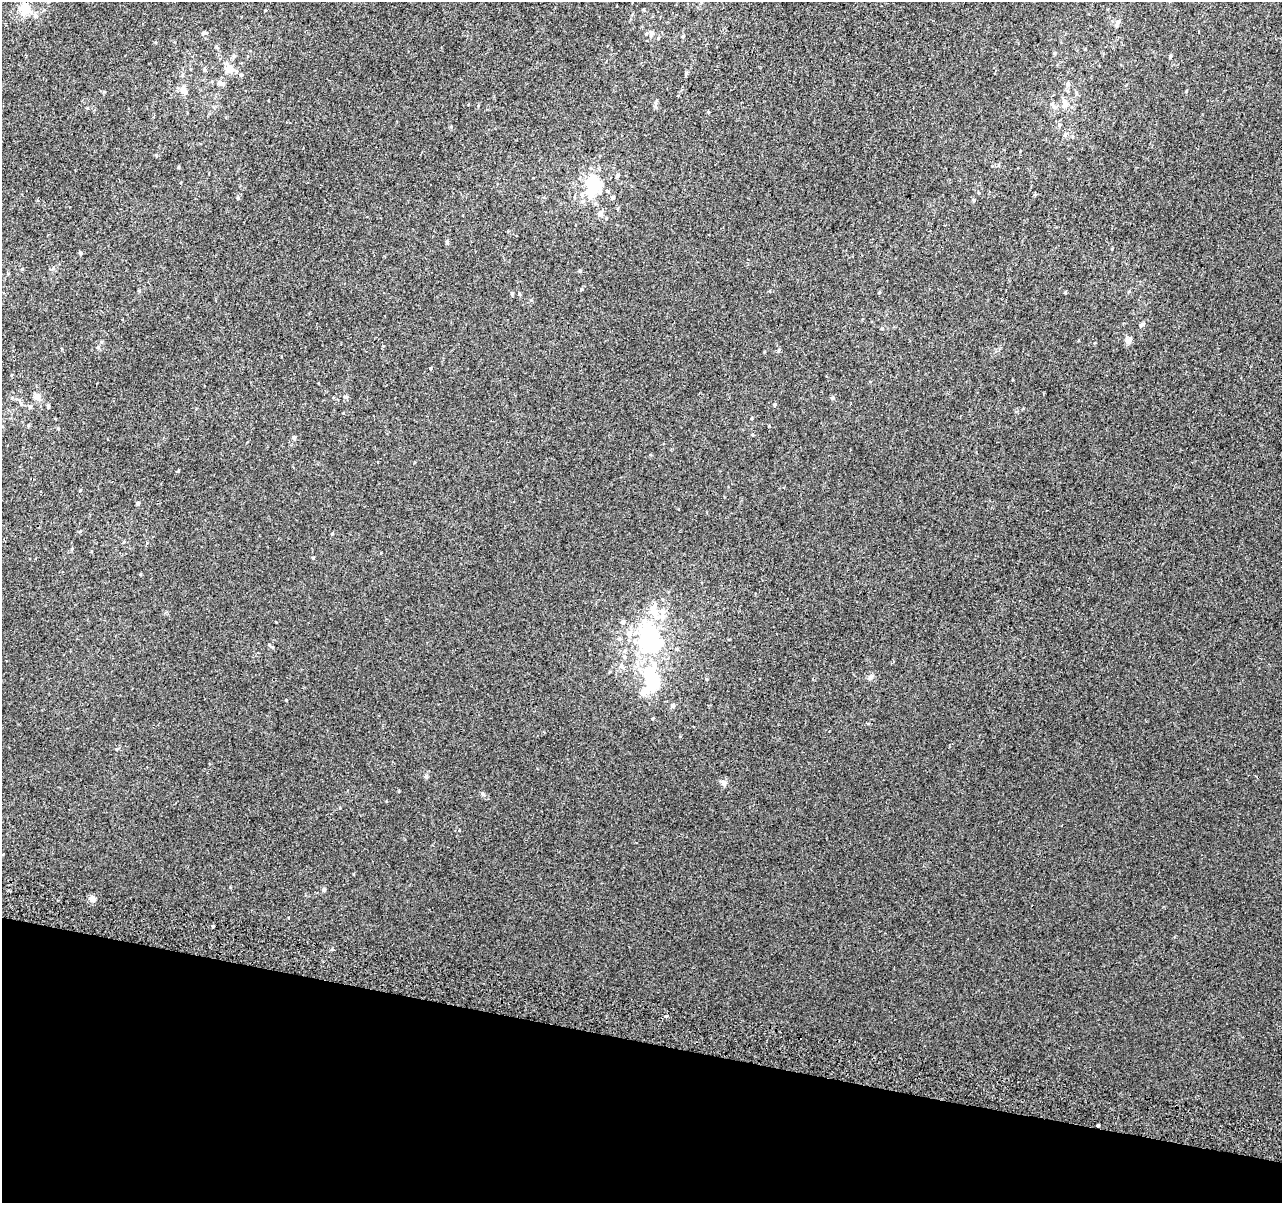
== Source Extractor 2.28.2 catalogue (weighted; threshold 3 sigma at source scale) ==
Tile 15 of 4 x 4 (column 3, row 4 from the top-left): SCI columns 2579-3858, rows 328-1528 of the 5152 x 5395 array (HDU 1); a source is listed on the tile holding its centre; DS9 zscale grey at full resolution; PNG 1284 x 1205 px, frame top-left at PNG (2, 2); no overlay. Shown black and unused: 13% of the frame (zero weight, under 2 of 3 exposures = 2% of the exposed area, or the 3 px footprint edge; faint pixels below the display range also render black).
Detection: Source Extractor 2.28.2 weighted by HDU 2 'WHT'; one run over the whole footprint, this tile lists its part. Background 0.00537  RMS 0.0056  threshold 0.025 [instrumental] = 3 sigma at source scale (4.5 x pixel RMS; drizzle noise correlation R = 1.50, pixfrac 1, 0.0396/0.0396 arcsec/px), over >= 5 px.
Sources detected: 75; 2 inside a brighter object's white glare — not listed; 5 inside a brighter listed object's ellipse — not listed separately; the other 68 listed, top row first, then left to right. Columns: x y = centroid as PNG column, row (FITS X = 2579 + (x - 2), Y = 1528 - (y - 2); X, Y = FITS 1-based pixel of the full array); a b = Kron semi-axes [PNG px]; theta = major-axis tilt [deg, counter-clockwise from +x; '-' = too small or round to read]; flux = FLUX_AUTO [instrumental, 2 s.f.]
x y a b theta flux
24 8 15 14 - 6.5
1117 23 13 5 63 1.7
204 33 7 4 5 1.2
652 33 7 6 - 1.3
683 36 5 4 - 0.65
216 47 5 4 - 0.67
1170 56 5 4 - 0.71
230 69 10 9 - 5.1
204 70 5 4 - 0.83
241 75 5 4 - 0.67
219 83 7 5 -71 1.1
1067 84 7 6 - 1.4
184 91 13 7 -54 3.3
1186 91 4 3 - 0.44
1064 103 11 9 82 3.1
708 112 4 4 - 0.44
1059 125 6 5 - 0.91
1065 135 7 4 72 0.99
179 167 5 3 - 0.5
617 175 6 5 - 0.81
593 181 14 10 58 16
608 191 5 4 - 0.75
582 194 8 6 -89 1.9
613 197 5 4 - 0.87
238 198 5 4 - 0.7
974 200 5 4 - 0.84
600 214 5 5 - 2.9
81 253 4 4 - 0.98
580 271 5 4 - 0.63
581 290 3 3 - 2.7
1065 292 4 4 - 0.52
519 294 5 3 - 0.55
1142 324 10 5 36 1.4
1128 341 6 5 - 3.8
98 347 5 5 - 0.72
778 350 6 3 82 0.68
430 368 4 3 - 0.52
37 397 4 4 - 7.3
346 397 6 5 - 1.1
832 398 5 5 - 0.74
774 404 5 4 - 0.68
30 406 6 5 - 1.1
48 406 5 3 - 0.93
294 438 4 4 - 1.1
178 471 4 4 - 0.43
138 503 4 3 - 1.3
332 534 4 4 - 0.54
72 549 6 3 70 0.54
313 558 5 3 - 0.51
140 574 4 3 - 0.46
654 611 23 12 -81 9.8
623 622 6 6 - 1.2
628 633 9 7 -45 2.4
649 638 28 16 -84 72
624 657 6 5 - 1
621 666 7 6 - 1.5
871 677 8 6 51 1.5
707 679 4 4 - 0.54
653 680 23 16 -76 27
673 706 5 5 - 1.7
426 777 6 4 -43 0.7
724 783 8 7 - 1.8
483 794 8 4 -28 0.91
324 890 5 5 - 0.93
92 899 7 7 - 2.5
213 926 3 3 - 1.7
666 1016 4 3 - 1.2
1098 1125 3 3 - 5.8
Overlapping masked pixels (flux is a lower limit): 2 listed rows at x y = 649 638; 1098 1125
Unlisted compact peaks at least as high as the median listed source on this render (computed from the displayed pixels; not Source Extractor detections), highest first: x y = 286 700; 332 949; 447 242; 451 127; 230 887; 353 874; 752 435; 276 622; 269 644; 686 73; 156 155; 22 269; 868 724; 459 830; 116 749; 879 292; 386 801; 680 736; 1054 53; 764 352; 1112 249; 383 346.